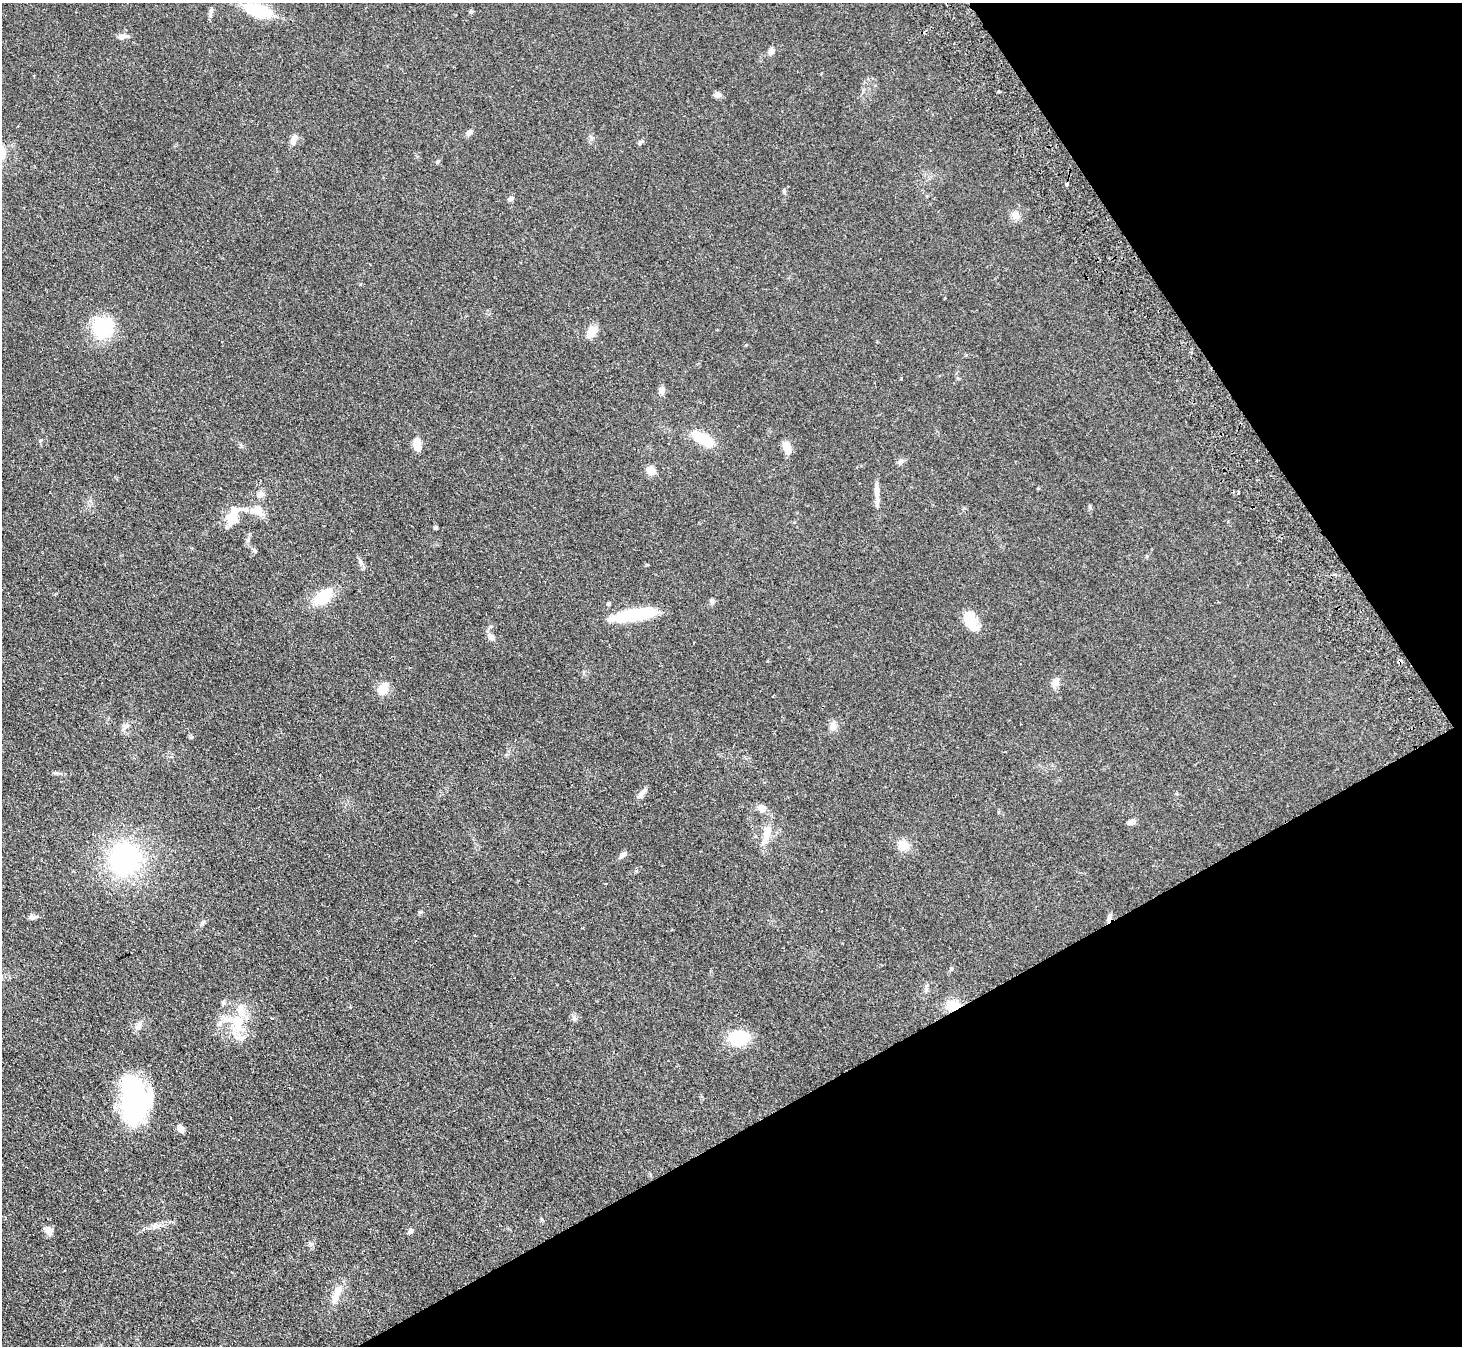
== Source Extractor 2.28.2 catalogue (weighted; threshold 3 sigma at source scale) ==
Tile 12 of 4 x 4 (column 4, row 3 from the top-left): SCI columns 4430-5889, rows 1675-3018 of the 5940 x 5898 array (HDU 1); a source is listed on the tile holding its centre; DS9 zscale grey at full resolution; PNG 1464 x 1348 px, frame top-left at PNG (2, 3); no overlay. Shown black and unused: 27% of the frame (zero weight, under 2 of 3 exposures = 3% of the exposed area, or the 3 px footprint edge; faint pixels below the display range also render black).
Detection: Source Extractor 2.28.2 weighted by HDU 2 'WHT'; one run over the whole footprint, this tile lists its part. Background 0.0991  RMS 0.0091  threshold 0.041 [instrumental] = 3 sigma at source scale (4.5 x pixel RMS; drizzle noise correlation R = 1.50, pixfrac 1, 0.05/0.05 arcsec/px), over >= 5 px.
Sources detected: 74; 1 inside a brighter object's white glare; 1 cosmic-ray / hot-pixel residue — not listed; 4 inside a brighter listed object's ellipse — not listed separately; the other 68 listed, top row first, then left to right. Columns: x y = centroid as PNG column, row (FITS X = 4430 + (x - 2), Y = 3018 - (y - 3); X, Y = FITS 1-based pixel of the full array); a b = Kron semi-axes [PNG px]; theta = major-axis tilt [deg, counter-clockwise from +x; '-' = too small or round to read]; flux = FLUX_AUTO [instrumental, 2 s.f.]
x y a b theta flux
258 10 28 12 -16 39
211 11 13 5 81 2.7
471 12 6 5 - 1.4
122 37 12 7 23 3.9
771 51 7 6 - 4.6
998 91 3 3 - 2.7
717 94 9 7 -2 3.2
469 132 9 6 54 3.2
591 137 8 4 -45 1.4
293 141 12 8 82 4.2
640 143 7 5 60 1.5
437 162 6 4 70 0.97
1067 184 3 3 - 2.2
784 191 6 5 - 1.5
511 199 7 6 - 2.3
1015 215 12 8 -85 4.9
103 328 24 23 - 43
592 332 15 10 60 8.7
662 390 8 7 - 3.7
703 439 24 11 -30 28
417 444 14 8 -82 11
787 447 10 7 -66 12
900 461 8 7 - 2.7
651 471 9 9 - 7.6
877 492 23 6 -88 7.3
261 494 9 9 - 3.6
257 510 16 12 -19 11
231 516 18 14 39 13
436 528 4 4 - 1.3
248 540 6 4 -73 1.5
255 551 7 4 -19 1.4
360 561 7 4 -72 1.8
323 597 19 12 37 30
609 604 4 4 - 2
634 615 47 12 9 42
971 620 28 12 -62 16
491 637 10 7 -48 4
694 642 3 3 - 2.2
1057 681 14 6 76 3.9
383 688 11 8 61 16
1410 698 3 2 - 1
125 726 12 6 14 3
833 726 12 8 -85 5.1
191 737 6 4 0 1.1
642 793 15 6 50 4.5
762 808 8 7 - 6.9
1131 822 9 6 22 3.9
767 834 22 8 79 13
904 845 15 13 -26 9.5
622 855 10 6 33 3.3
125 859 28 27 - 130
32 917 9 6 -1 2.3
1109 917 10 4 -90 2.4
203 923 9 5 49 2
475 935 3 2 - 1.6
952 969 6 4 90 1.1
926 990 8 4 90 1.9
223 1003 7 5 77 1.6
953 1005 16 11 9 16
237 1023 28 15 -72 26
219 1024 8 6 10 2.6
138 1027 9 6 75 3.3
738 1038 25 19 -5 28
133 1096 50 31 -61 120
180 1128 7 6 - 6.5
49 1230 10 8 -42 5.7
410 1231 7 5 33 2.5
336 1295 26 8 70 11
Overlapping masked pixels (flux is a lower limit): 3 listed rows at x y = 1410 698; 1109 917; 953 1005
Unlisted compact peaks at least as high as the median listed source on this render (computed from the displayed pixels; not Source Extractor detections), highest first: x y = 420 912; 1090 507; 574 1018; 712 602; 746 345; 311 1244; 55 773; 40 440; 901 378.